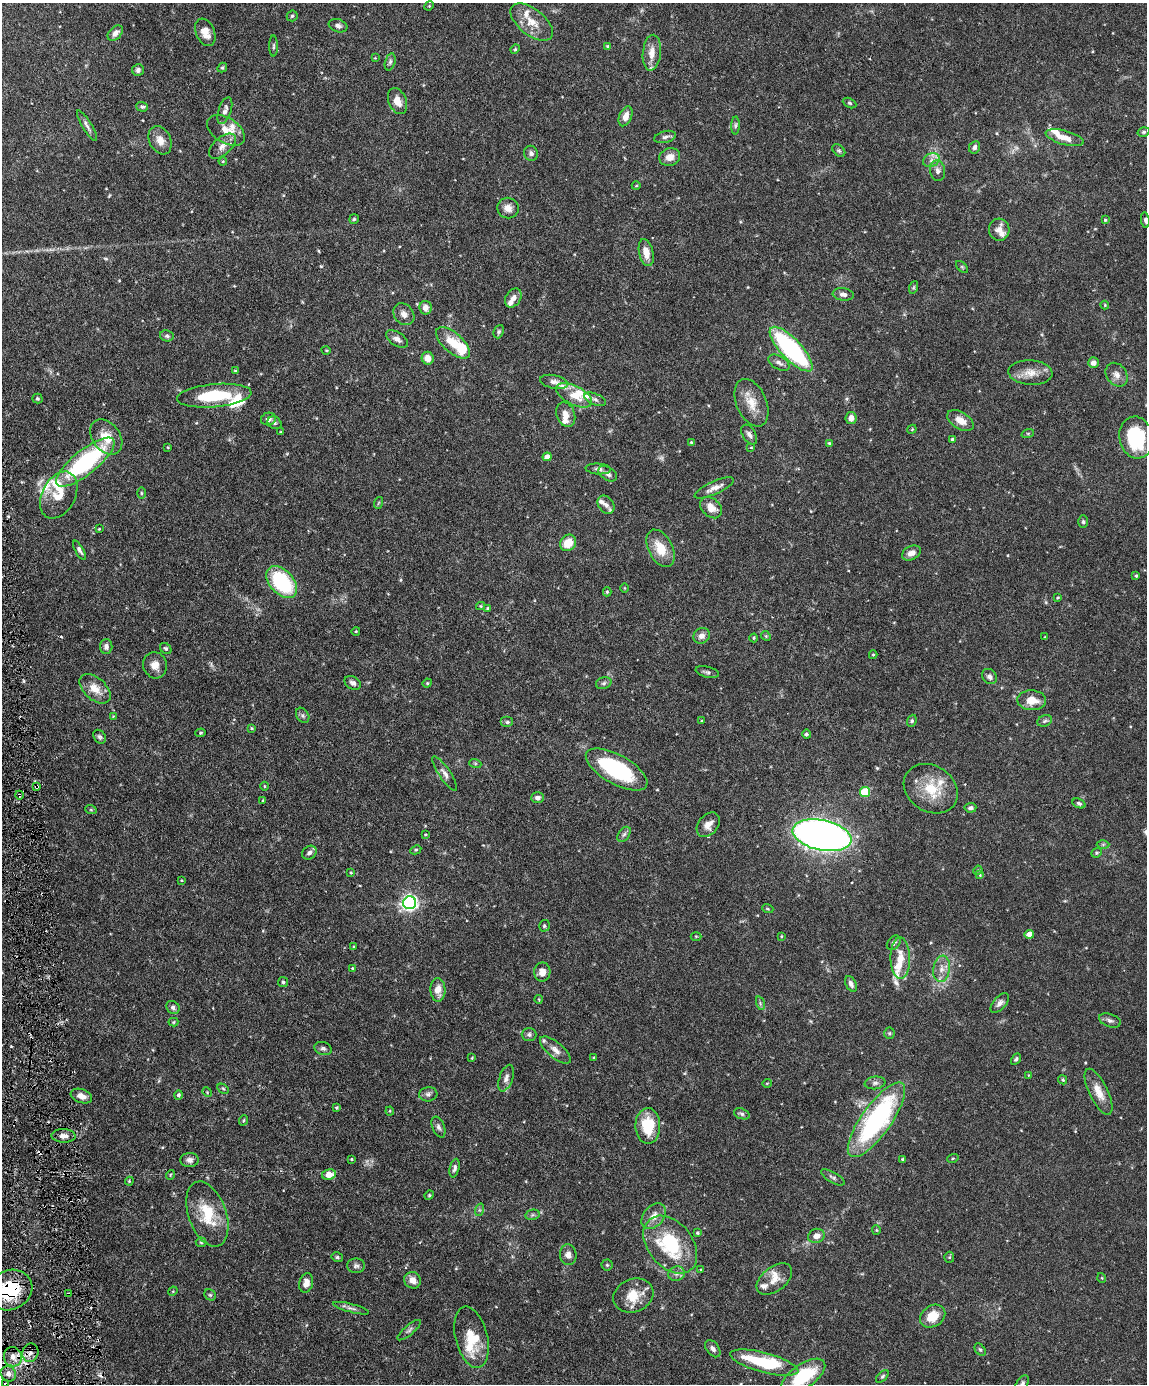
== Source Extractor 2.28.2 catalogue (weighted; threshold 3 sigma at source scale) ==
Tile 7 of 4 x 3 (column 3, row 2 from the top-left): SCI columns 2294-3438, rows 1617-2998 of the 4585 x 4509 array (HDU 1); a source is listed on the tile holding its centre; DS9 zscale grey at full resolution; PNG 1149 x 1386 px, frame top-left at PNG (2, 3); each listed source drawn as its Kron ellipse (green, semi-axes under 4 px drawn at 4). Shown black and unused: <1% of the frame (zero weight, under 3 of 6 exposures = <1% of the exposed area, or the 3 px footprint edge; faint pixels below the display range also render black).
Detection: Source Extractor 2.28.2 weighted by HDU 2 'WHT'; one run over the whole footprint, this tile lists its part. Background 0.0991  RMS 0.0036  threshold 0.0148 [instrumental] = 3 sigma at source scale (4.09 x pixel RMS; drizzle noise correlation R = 1.36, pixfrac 0.8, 0.05/0.05 arcsec/px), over >= 5 px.
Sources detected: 278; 2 too faint to see at this stretch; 3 cosmic-ray / hot-pixel residue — neither listed nor drawn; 21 inside a brighter listed object's ellipse — not listed separately; the other 252 listed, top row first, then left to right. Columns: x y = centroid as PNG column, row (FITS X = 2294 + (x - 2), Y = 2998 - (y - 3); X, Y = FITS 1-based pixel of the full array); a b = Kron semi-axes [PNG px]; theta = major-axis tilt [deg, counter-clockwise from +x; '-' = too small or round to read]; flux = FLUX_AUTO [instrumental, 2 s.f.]
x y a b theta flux
429 6 5 4 - 0.31
292 16 5 5 - 0.51
532 22 25 13 -38 5.8
338 26 9 6 -20 1.1
205 32 14 9 -67 3.5
115 33 9 6 45 1.7
274 46 10 4 90 0.61
607 46 4 4 - 0.31
515 49 5 4 - 0.4
652 53 18 9 85 3.6
375 58 3 3 - 0.22
390 62 9 5 75 0.82
222 67 5 4 - 0.42
138 70 6 6 - 0.9
398 101 14 8 -67 3.4
850 103 7 4 -27 0.54
142 107 6 4 -17 0.64
225 111 14 6 71 1.6
625 116 10 6 69 2.4
735 125 9 4 89 0.68
87 126 18 4 -58 1.4
226 130 21 12 -32 5
1143 132 6 4 16 0.57
665 137 11 6 14 1.1
1065 138 20 7 -15 3.5
160 140 15 10 -63 3.3
222 146 16 8 41 2.6
975 147 6 5 - 1.1
839 150 7 5 -47 0.62
531 153 7 7 - 1.1
670 157 10 8 16 2.9
931 160 9 6 22 1.5
223 161 4 3 - 0.28
938 171 10 7 -78 1.5
636 186 4 3 - 0.27
508 208 11 10 - 2.4
354 219 5 4 - 0.44
1105 220 3 3 - 0.32
1145 220 8 4 -81 0.65
999 230 11 10 - 2.9
646 253 14 7 -77 4.1
962 267 7 4 -45 0.49
914 287 6 4 71 0.47
843 294 10 6 -7 1.7
513 298 10 7 57 1.9
1105 305 4 4 - 0.29
425 308 7 6 - 2.4
404 314 12 9 -49 2.1
499 332 7 5 67 0.59
167 336 7 5 -11 0.75
397 339 12 7 -33 1.6
453 343 21 10 -42 7.4
791 349 29 10 -47 49
326 350 4 3 - 0.28
428 358 6 6 - 3.3
779 363 11 6 -30 1.4
1093 363 5 5 - 1.8
235 371 4 4 - 0.32
1030 373 22 12 -4 4.4
1117 375 13 10 -54 2.2
554 382 14 6 -12 1.7
574 395 19 9 -27 4.7
214 396 37 11 5 17
37 398 5 5 - 0.45
595 399 11 5 -22 1.1
751 403 25 15 -67 5.9
566 414 13 9 -70 2.6
851 418 6 5 - 2.2
268 419 7 6 - 1.3
960 421 15 8 -32 3.5
275 423 7 6 - 0.7
912 429 5 3 - 0.29
280 432 4 2 - 0.27
1028 433 6 4 18 0.46
749 435 11 6 -59 1.4
106 437 19 13 -53 5.9
1136 438 21 17 -77 24
952 439 3 3 - 0.64
691 442 4 4 - 0.36
829 443 4 4 - 0.4
168 447 3 3 - 0.28
751 447 4 3 - 0.26
547 457 4 4 - 2.9
85 462 36 12 39 39
598 469 13 5 -4 1.1
608 474 10 6 -32 1.3
714 488 21 6 25 2.6
141 493 6 4 -89 0.42
59 495 25 16 62 6.8
378 503 6 3 70 0.34
606 505 10 7 -54 1.5
711 507 12 9 -44 3.9
1083 522 6 5 - 0.55
99 529 3 3 - 0.24
568 543 9 7 50 5.5
660 548 20 12 -62 6.6
79 550 11 4 -59 1
911 553 10 6 26 2.1
1136 576 4 3 - 0.41
282 582 19 12 -48 28
624 588 5 3 - 0.26
607 592 4 4 - 0.4
1058 598 3 3 - 0.36
481 606 4 4 - 0.31
487 608 4 3 - 0.37
356 631 4 3 - 0.28
702 636 8 7 - 1.9
766 636 5 4 - 0.39
1044 637 4 2 - 0.2
754 638 4 4 - 0.35
106 646 7 6 - 1.2
166 649 6 5 - 0.58
873 655 4 4 - 0.34
155 665 13 11 -75 2.9
707 672 12 5 -14 0.92
989 677 8 7 - 1.3
353 683 9 6 -30 1.2
427 683 5 4 - 0.41
604 683 8 6 17 0.81
95 689 18 11 -42 4.8
1032 700 14 10 -3 5
303 715 8 6 -56 0.81
113 716 4 3 - 0.23
702 721 3 3 - 0.31
912 721 6 4 70 0.51
1045 721 7 5 22 0.71
507 722 6 5 - 0.65
251 728 4 3 - 0.33
200 733 5 4 - 0.44
806 734 4 4 - 0.66
100 737 7 5 -56 0.74
475 763 6 4 -19 0.43
617 769 34 14 -29 33
445 774 20 6 -56 1.9
265 786 4 3 - 0.26
37 787 3 3 - 0.51
931 789 28 23 -33 11
865 792 5 5 - 14
19 795 4 3 - 0.35
538 798 6 5 - 1.3
263 801 3 2 - 0.3
1079 803 7 4 -24 0.74
970 808 6 5 - 0.72
91 810 6 4 -19 0.37
708 825 14 9 50 2.7
425 834 3 2 - 0.32
624 834 8 5 53 0.82
822 835 30 15 -12 230
1103 844 6 4 1 0.48
416 850 5 4 - 0.44
309 853 8 6 40 1.1
1097 853 6 4 22 0.45
978 870 5 3 - 0.29
351 873 4 3 - 0.3
980 875 4 4 - 0.24
181 880 4 3 - 0.27
410 903 6 6 - 110
768 909 5 3 - 0.34
544 926 6 5 - 0.6
1029 934 4 4 - 3.6
696 936 5 3 - 0.32
781 936 4 3 - 0.32
894 943 8 6 50 0.82
354 947 4 4 - 0.29
900 958 20 10 -89 5.4
353 969 4 3 - 0.85
941 969 13 8 81 2.4
542 972 9 8 - 2.4
283 982 5 5 - 0.49
851 984 8 5 -64 1.3
438 990 12 7 -88 3.7
539 999 4 3 - 0.27
760 1003 7 4 -73 0.61
1000 1003 12 6 48 1.4
173 1007 7 6 - 0.91
1110 1020 11 6 -19 1.1
173 1022 5 4 - 0.38
889 1033 5 5 - 0.47
529 1034 7 6 - 0.89
323 1048 9 6 -18 0.9
555 1050 19 8 -40 2.6
472 1058 3 3 - 0.26
594 1058 3 3 - 0.43
1016 1059 6 4 61 0.58
1028 1075 4 3 - 0.3
506 1078 14 6 70 1.6
1063 1080 5 4 - 0.41
767 1083 5 3 - 0.26
875 1083 10 6 8 1.3
223 1089 6 4 -30 0.46
207 1092 5 4 - 0.35
1098 1092 25 9 -64 4.3
428 1094 9 7 4 1.1
178 1095 5 4 - 0.68
81 1096 11 6 -20 2.5
337 1107 4 4 - 0.41
390 1111 4 4 - 0.32
742 1114 8 5 -21 0.71
244 1120 5 3 - 0.35
876 1120 45 15 55 58
648 1126 18 12 -90 11
438 1127 11 6 -68 1.1
63 1136 12 6 -3 1.9
953 1158 6 3 19 0.37
351 1159 3 3 - 0.32
903 1159 3 3 - 0.45
190 1160 9 7 4 1.3
454 1168 9 4 76 0.98
329 1174 7 5 10 3.9
170 1175 5 3 - 0.27
833 1177 13 5 -30 0.94
129 1181 4 4 - 0.32
429 1195 5 4 - 0.39
479 1210 6 4 71 0.51
207 1214 34 19 -71 12
532 1215 7 5 11 0.62
654 1216 14 10 50 3.3
876 1230 4 4 - 0.34
697 1233 4 4 - 0.46
816 1236 8 7 - 2.3
201 1242 5 5 - 0.47
670 1245 32 22 -51 25
568 1255 10 8 -84 1.6
337 1257 6 4 -13 0.57
949 1257 5 5 - 0.45
607 1265 5 5 - 0.55
356 1266 9 7 0 0.98
701 1270 3 2 - 0.28
677 1274 8 7 - 1.3
1102 1278 5 3 - 0.25
774 1279 20 12 38 4.1
413 1280 8 8 - 2.5
306 1283 10 7 76 2.4
10 1290 23 19 24 18
173 1291 5 4 - 0.29
68 1294 4 4 - 0.39
210 1295 6 5 - 0.51
633 1296 21 16 22 7.8
351 1308 18 4 -15 1.2
933 1316 13 10 34 6.4
409 1330 15 5 40 0.98
472 1337 31 16 -76 9.7
713 1349 10 6 -52 1.3
980 1350 7 4 -53 0.5
30 1353 9 8 - 2
13 1357 10 9 - 2.9
764 1363 35 10 -15 21
8 1374 8 7 - 1.5
803 1376 25 12 34 18
882 1376 8 4 44 0.6
1022 1383 9 5 55 0.86
6 1384 3 3 - 0.43
Overlapping masked pixels (flux is a lower limit): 7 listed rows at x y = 37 787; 19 795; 10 1290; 68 1294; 13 1357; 8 1374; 6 1384
Isophote crosses this tile's border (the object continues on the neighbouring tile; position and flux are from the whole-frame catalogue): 4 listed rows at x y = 10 1290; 803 1376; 1022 1383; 6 1384